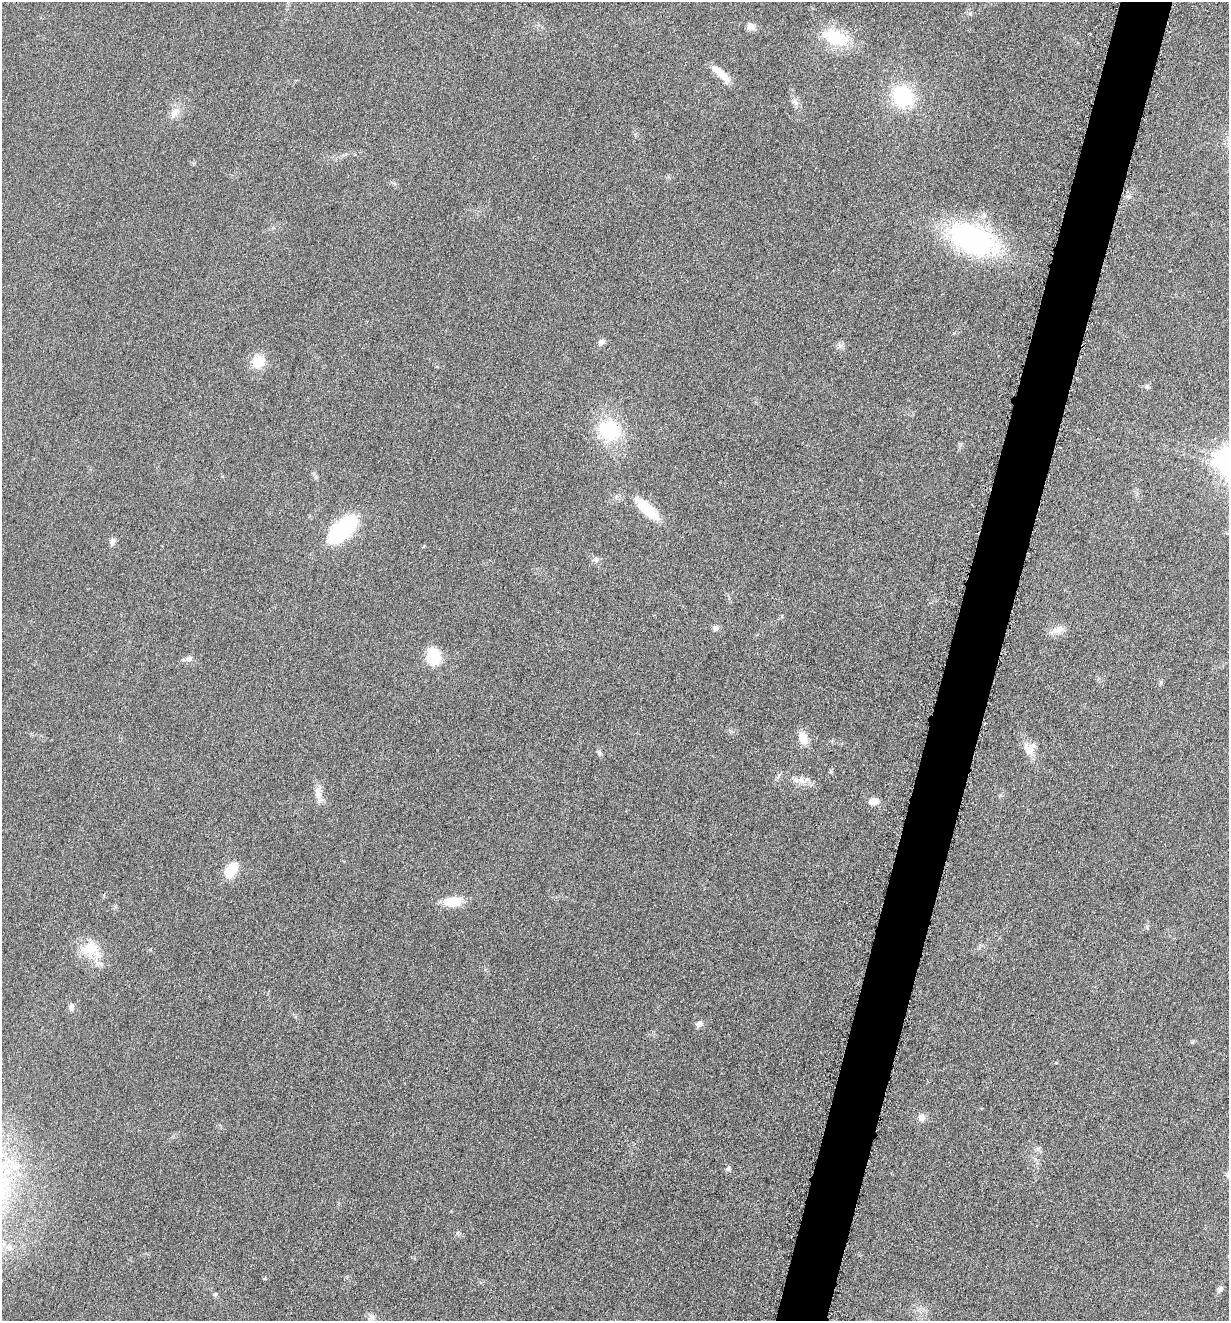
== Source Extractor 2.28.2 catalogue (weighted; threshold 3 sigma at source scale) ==
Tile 10 of 4 x 4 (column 2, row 3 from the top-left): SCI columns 1504-2730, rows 1332-2650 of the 5322 x 5306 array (HDU 1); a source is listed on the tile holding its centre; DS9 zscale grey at full resolution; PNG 1231 x 1323 px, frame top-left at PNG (2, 2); no overlay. Shown black and unused: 4% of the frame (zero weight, under 3 of 6 exposures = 2% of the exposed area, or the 3 px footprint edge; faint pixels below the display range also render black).
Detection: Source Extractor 2.28.2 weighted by HDU 2 'WHT'; one run over the whole footprint, this tile lists its part. Background 0.0753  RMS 0.0097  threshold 0.0395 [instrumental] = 3 sigma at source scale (4.09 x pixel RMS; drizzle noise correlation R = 1.36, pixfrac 0.8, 0.05/0.05 arcsec/px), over >= 5 px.
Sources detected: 42; all 42 listed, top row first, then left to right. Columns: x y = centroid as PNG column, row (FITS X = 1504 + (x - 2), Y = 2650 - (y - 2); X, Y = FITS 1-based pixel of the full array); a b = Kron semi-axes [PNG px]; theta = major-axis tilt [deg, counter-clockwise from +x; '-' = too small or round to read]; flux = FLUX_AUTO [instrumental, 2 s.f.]
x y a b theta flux
750 27 9 8 - 5.7
835 38 28 15 -20 43
721 73 27 8 -40 12
902 96 21 19 -79 62
795 102 12 7 -53 4.3
175 113 18 9 58 8.1
972 239 35 20 -25 240
602 342 11 7 28 3.2
839 345 7 4 -70 2.2
258 361 16 15 - 16
1147 386 7 6 - 2.1
609 430 24 19 -30 58
1227 459 10 9 - 530
647 509 32 11 -42 33
342 529 23 12 44 110
112 541 11 7 82 3.4
596 559 8 8 - 2.9
715 628 8 7 - 3.2
1057 630 22 9 25 7.9
433 657 18 13 -78 27
188 659 11 7 16 3.2
803 738 13 9 -66 13
1029 749 20 11 -51 11
599 753 8 5 -64 2
831 771 6 4 -70 1.4
801 780 12 8 -52 6.3
318 795 13 10 -70 7.8
873 802 11 7 1 7.7
231 870 21 12 54 17
452 901 19 10 2 22
1147 926 6 4 19 1.3
90 949 24 19 25 25
71 1007 9 6 80 3.6
699 1024 9 7 43 4.1
1193 1042 6 4 89 1
922 1118 10 9 - 5.1
1038 1149 7 6 - 2.3
728 1169 7 6 - 2
264 1278 4 3 - 1.1
1220 1289 9 6 51 2.9
215 1295 8 4 1 1.3
371 1317 10 8 39 4
Isophote crosses this tile's border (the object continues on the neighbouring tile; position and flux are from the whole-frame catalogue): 1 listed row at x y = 1227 459
Unlisted compact peaks at least as high as the median listed source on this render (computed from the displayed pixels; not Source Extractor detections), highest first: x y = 1161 682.